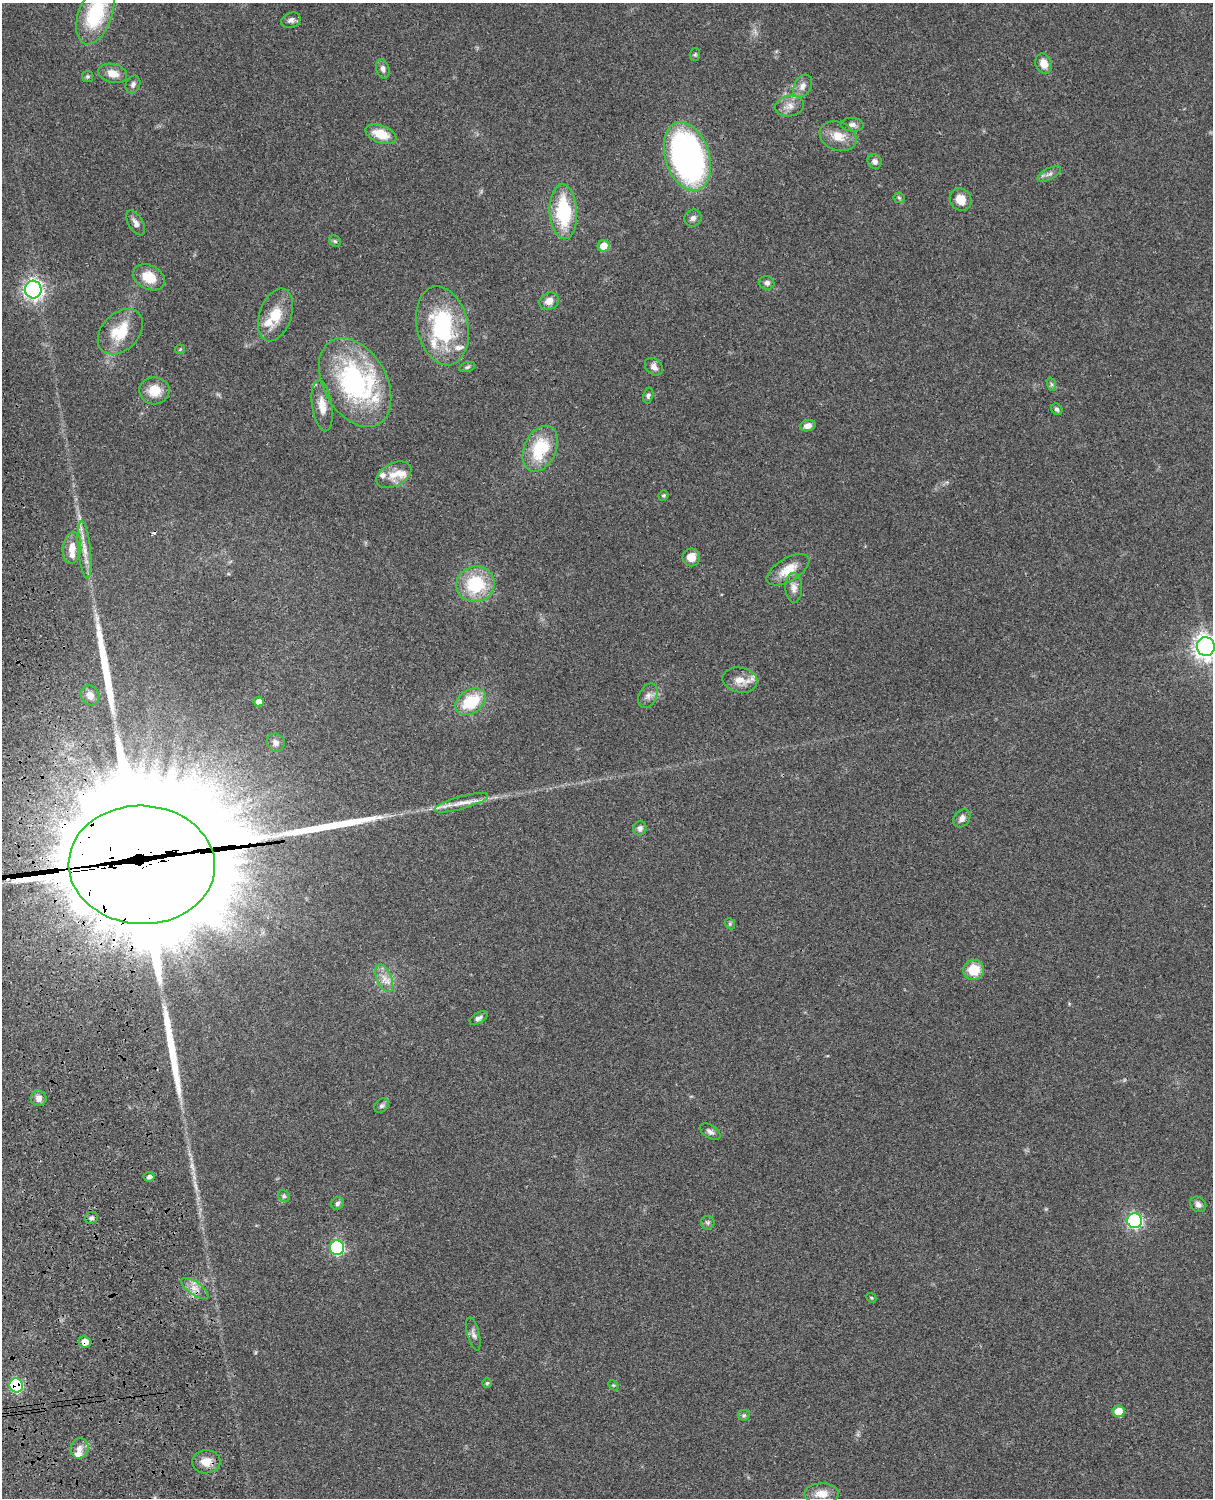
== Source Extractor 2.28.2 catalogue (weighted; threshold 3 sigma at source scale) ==
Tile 7 of 4 x 3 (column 3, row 2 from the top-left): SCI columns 2545-3755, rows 1773-3268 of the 5086 x 4927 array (HDU 1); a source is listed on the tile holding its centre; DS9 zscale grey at full resolution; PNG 1215 x 1500 px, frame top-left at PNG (2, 3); each listed source drawn as its Kron ellipse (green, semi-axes under 4 px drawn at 4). Shown black and unused: <1% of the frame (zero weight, under 3 of 4 exposures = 6% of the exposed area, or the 3 px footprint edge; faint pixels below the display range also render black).
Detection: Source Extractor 2.28.2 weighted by HDU 2 'WHT'; one run over the whole footprint, this tile lists its part. Background 0.0923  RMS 0.0062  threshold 0.0278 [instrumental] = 3 sigma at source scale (4.5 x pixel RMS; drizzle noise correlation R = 1.50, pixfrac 1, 0.05/0.05 arcsec/px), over >= 5 px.
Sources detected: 105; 1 inside a brighter object's white glare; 1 cosmic-ray / hot-pixel residue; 5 long thin detections or spike segments (spike, bleed or trail) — neither listed nor drawn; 11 inside a brighter listed object's ellipse — not listed separately; the other 87 listed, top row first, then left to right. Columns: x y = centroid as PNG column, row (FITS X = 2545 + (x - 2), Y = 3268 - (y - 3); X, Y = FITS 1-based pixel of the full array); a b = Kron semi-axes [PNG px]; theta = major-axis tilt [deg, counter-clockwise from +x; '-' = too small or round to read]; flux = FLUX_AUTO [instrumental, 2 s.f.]
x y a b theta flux
95 14 32 17 70 46
291 20 10 7 23 2.5
695 54 6 5 - 0.93
1044 64 10 8 -66 7.2
383 69 10 6 -74 2.2
113 73 15 9 -13 6.7
87 77 5 5 - 0.91
133 84 9 7 67 2.2
803 86 12 8 60 4.1
789 106 14 10 9 5.1
852 125 11 7 -3 2.6
381 134 16 8 -20 13
838 136 19 14 -23 9.3
687 156 35 22 -73 210
875 161 7 6 - 2.7
1049 174 13 6 26 2.3
899 198 6 5 - 0.93
961 200 12 10 -52 8.5
563 212 27 13 -87 43
693 218 9 8 - 2.5
136 223 14 7 -59 3.4
335 241 6 5 - 1.2
604 246 6 5 - 10
149 277 17 12 -27 13
767 283 7 6 - 2.1
33 289 9 8 - 210
549 301 10 8 29 5.1
275 315 27 16 71 16
442 326 40 25 -78 62
120 332 26 18 46 20
180 349 5 4 - 0.7
467 367 8 4 17 1.2
654 367 10 7 -44 3.2
355 382 48 31 -60 100
1051 384 7 4 -71 1.2
154 391 15 13 -2 11
648 395 8 5 78 1.4
322 406 26 10 -82 8.4
1057 409 6 5 - 1.5
808 426 8 5 16 3.6
540 449 24 16 65 30
394 475 19 11 27 8.1
663 495 5 5 - 0.94
72 548 16 9 83 6.6
85 550 29 6 -84 6.9
691 557 9 9 - 6.8
788 570 24 11 30 11
475 584 19 17 17 34
794 588 15 8 -88 3.9
1206 647 9 9 - 430
740 680 17 12 -11 7.6
90 695 10 9 - 3.6
648 696 13 9 64 3.6
259 702 5 5 - 4.2
471 702 17 11 33 25
276 743 9 8 - 3.2
461 803 28 6 16 6.6
962 818 10 7 49 2.8
640 828 7 6 - 2.1
142 865 73 59 -2 29000
730 924 6 4 -48 0.84
974 970 10 10 - 15
384 978 15 7 -67 5.2
479 1018 10 5 31 2.2
38 1098 8 7 - 3.6
381 1106 8 6 43 1.5
710 1132 11 6 -32 2.3
149 1177 5 5 - 1.7
284 1196 6 5 - 1.1
337 1203 7 6 - 1.6
1198 1204 9 7 -40 2.5
91 1218 6 6 - 1.6
1135 1221 7 7 - 100
708 1223 7 6 - 1.5
337 1248 7 7 - 72
195 1288 16 6 -35 4.6
871 1298 5 3 - 0.61
473 1334 17 6 -75 2.6
85 1342 6 5 - 5.8
487 1383 5 5 - 0.82
16 1385 7 6 - 57
613 1385 6 4 -42 0.78
1118 1411 6 6 - 10
744 1415 6 5 - 1.1
80 1448 10 9 - 3.7
206 1462 14 11 6 7.6
821 1494 17 10 0 7.9
Overlapping masked pixels (flux is a lower limit): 3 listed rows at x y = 142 865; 85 1342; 16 1385
Isophote crosses this tile's border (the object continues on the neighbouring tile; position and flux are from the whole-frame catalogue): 2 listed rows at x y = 95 14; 1206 647